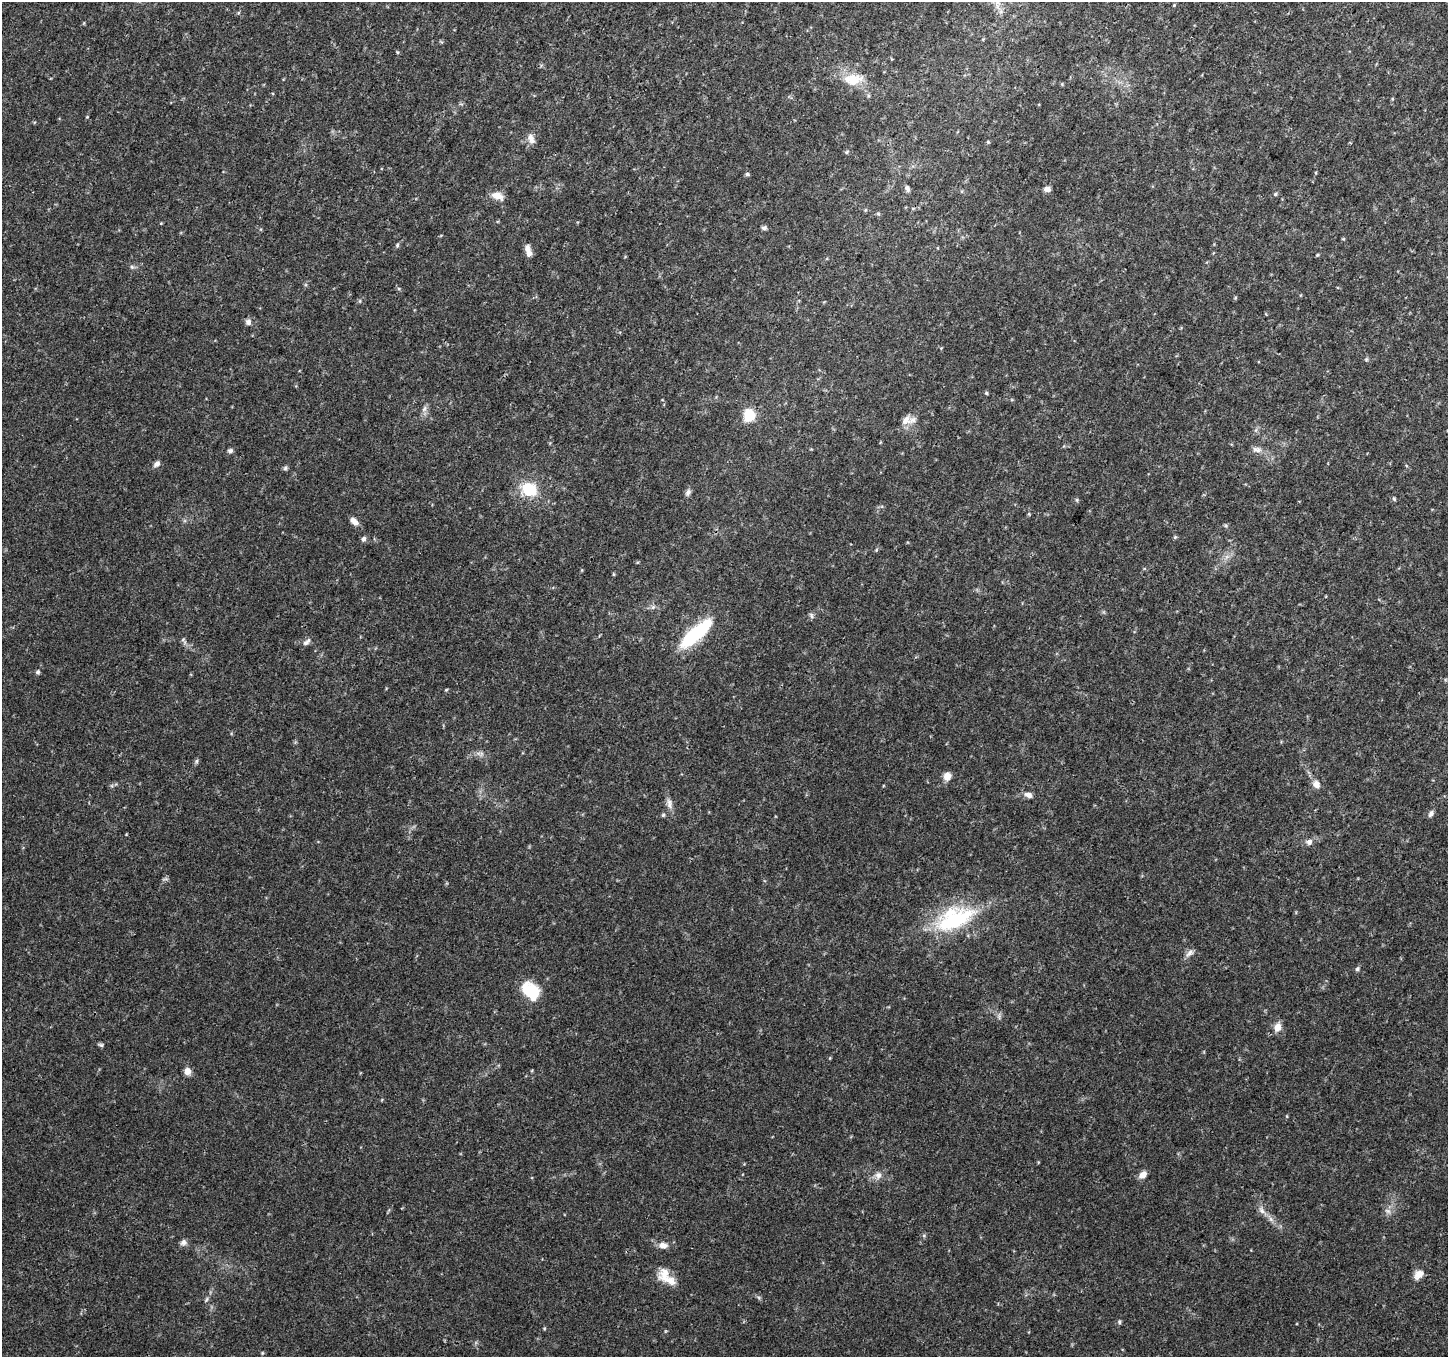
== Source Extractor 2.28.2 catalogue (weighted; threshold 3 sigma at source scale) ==
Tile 10 of 4 x 4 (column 2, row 3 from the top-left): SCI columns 1450-2895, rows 1558-2912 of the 5799 x 5891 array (HDU 1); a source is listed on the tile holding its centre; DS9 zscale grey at full resolution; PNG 1450 x 1359 px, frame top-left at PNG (2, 2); no overlay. Shown black and unused: <1% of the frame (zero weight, under 3 of 4 exposures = <1% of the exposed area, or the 3 px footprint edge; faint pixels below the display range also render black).
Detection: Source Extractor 2.28.2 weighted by HDU 2 'WHT'; one run over the whole footprint, this tile lists its part. Background 0.0333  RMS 0.0037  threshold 0.0164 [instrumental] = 3 sigma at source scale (4.5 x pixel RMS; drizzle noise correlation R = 1.50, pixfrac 1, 0.0396/0.0396 arcsec/px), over >= 5 px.
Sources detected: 68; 3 inside a brighter listed object's ellipse — not listed separately; the other 65 listed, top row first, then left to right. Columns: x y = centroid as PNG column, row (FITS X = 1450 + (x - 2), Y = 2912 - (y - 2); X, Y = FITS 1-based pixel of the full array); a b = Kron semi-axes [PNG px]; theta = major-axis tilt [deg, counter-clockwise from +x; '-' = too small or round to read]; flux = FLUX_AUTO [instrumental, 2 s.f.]
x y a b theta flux
1174 5 4 4 - 0.31
397 52 5 3 - 0.38
852 79 25 16 -2 8.2
531 138 13 7 -68 2.1
747 174 5 4 - 0.68
907 189 9 5 -67 0.94
1047 189 7 6 - 1.6
1275 194 5 4 - 0.45
497 196 16 9 -24 3.2
764 228 7 5 -5 0.79
397 245 6 4 75 0.61
527 249 11 7 -90 1.9
1317 255 5 4 - 0.35
132 267 6 4 -44 0.63
360 301 6 3 -72 0.42
248 322 8 7 - 1.4
1366 360 6 4 19 0.44
986 393 5 4 - 0.45
424 409 10 5 55 1.1
749 415 12 11 - 8.7
906 420 15 11 52 3.5
1257 449 13 7 -15 1.8
230 450 7 6 - 0.86
157 464 9 6 44 1.3
285 468 6 6 - 0.66
529 489 18 14 -19 11
688 492 9 6 59 1.2
1394 499 6 4 -47 0.48
1077 500 5 4 - 0.48
354 521 11 6 -43 2.2
1175 537 5 5 - 0.47
363 539 6 5 - 1.1
613 574 5 3 - 0.32
653 607 7 4 45 0.73
811 615 9 5 -64 0.76
696 633 42 12 41 26
306 642 13 6 41 1.3
38 672 5 5 - 0.69
446 690 5 4 - 0.34
197 761 7 4 89 0.6
947 776 8 7 - 3.1
1316 784 10 8 -61 2.3
1028 795 11 7 -20 1.7
669 803 15 6 -81 2
1431 813 9 5 56 1.1
663 815 5 5 - 0.52
1309 842 8 7 - 1.5
955 919 53 26 24 33
1189 953 12 7 39 1.6
1357 969 6 5 - 0.72
532 992 21 16 -72 11
1278 1027 11 8 75 2.8
101 1045 7 5 -29 0.62
187 1071 8 7 - 2.7
1143 1174 9 7 38 2.5
878 1175 10 9 - 1.9
1262 1210 11 6 -54 1.7
1388 1211 7 6 - 1.2
183 1242 9 8 - 1.3
663 1245 12 7 -2 2.3
665 1274 21 15 75 5.2
1419 1274 12 8 44 3.1
207 1299 6 4 70 0.57
1119 1322 5 5 - 0.54
262 1353 5 3 - 0.33